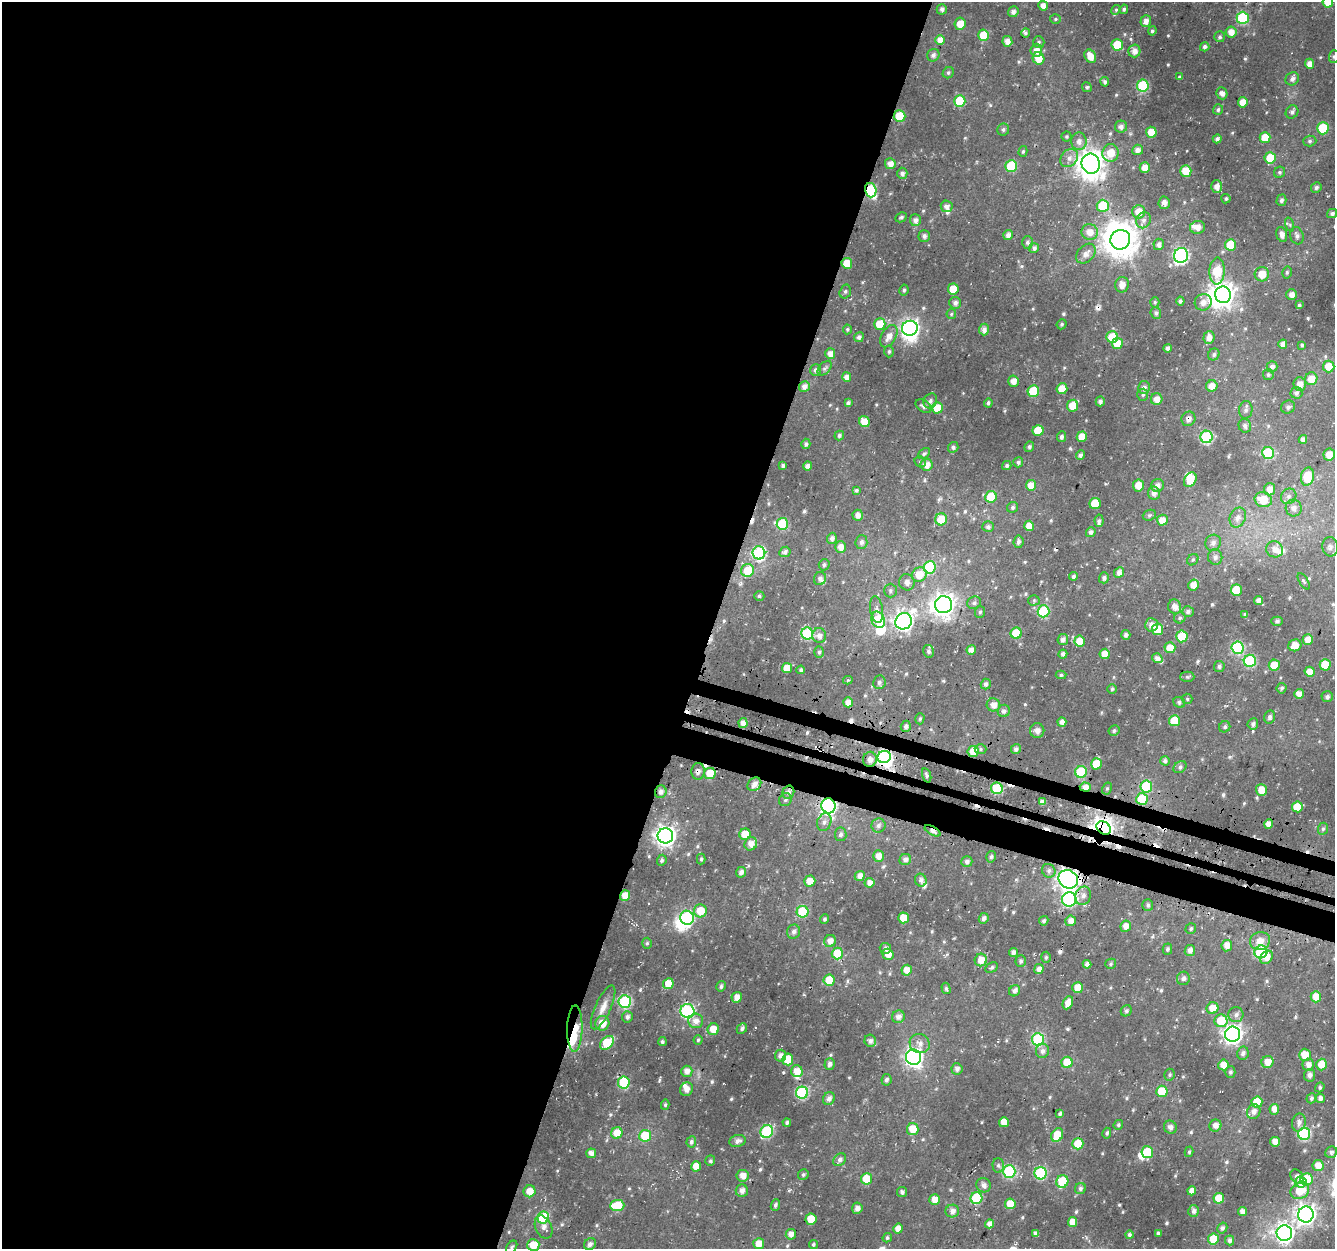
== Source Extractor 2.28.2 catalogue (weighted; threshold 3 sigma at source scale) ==
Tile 5 of 4 x 4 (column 1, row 2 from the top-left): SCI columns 32-1364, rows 2818-4064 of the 5386 x 5586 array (HDU 1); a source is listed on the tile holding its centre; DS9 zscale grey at full resolution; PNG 1337 x 1251 px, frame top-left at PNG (2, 2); each listed source drawn as its Kron ellipse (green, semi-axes under 4 px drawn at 4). Shown black and unused: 56% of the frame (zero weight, under 3 of 4 exposures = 4% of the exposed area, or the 3 px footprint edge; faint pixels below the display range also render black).
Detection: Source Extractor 2.28.2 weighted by HDU 2 'WHT'; one run over the whole footprint, this tile lists its part. Background 0.0308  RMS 0.0048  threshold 0.0217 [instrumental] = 3 sigma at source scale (4.5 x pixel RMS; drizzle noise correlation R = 1.50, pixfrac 1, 0.0396/0.0396 arcsec/px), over >= 5 px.
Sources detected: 620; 7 inside a brighter object's white glare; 14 cosmic-ray / hot-pixel residue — neither listed nor drawn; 15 inside a brighter listed object's ellipse — not listed separately; of the other 584, all 500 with FLUX_AUTO >= 0.779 (the completeness limit of this list) listed and drawn (84 fainter detections not listed), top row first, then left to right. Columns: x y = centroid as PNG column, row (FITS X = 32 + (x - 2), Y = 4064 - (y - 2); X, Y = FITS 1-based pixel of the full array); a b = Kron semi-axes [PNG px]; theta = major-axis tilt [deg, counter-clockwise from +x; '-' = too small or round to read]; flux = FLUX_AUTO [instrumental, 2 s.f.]
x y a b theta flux
1328 2 5 5 - 8.7
1043 6 5 5 - 3.4
942 9 5 5 - 1.4
1124 9 5 4 - 1.1
1116 10 5 4 - 0.79
1013 12 5 5 - 1.9
1243 18 6 6 - 40
1055 19 5 4 - 0.78
1146 21 6 5 - 3.1
960 24 6 5 - 6.2
1152 31 4 4 - 1
1231 32 5 5 - 4.2
1025 33 4 4 - 0.82
983 35 5 5 - 13
1220 37 5 5 - 1.1
940 40 5 5 - 4
1007 41 5 5 - 3.5
1039 42 6 5 - 1
1117 45 6 5 - 18
1205 47 4 4 - 1.5
1036 50 6 6 - 4.4
1134 51 6 6 - 3.3
933 55 6 6 - 1.7
1090 56 7 5 -60 5.5
1334 57 6 5 - 1
1038 58 6 5 - 7
1310 64 5 4 - 4.2
948 73 6 5 - 0.98
1179 77 4 4 - 0.87
1292 79 7 6 - 2.1
1105 82 4 4 - 1.4
1143 86 6 6 - 43
1087 87 5 4 - 0.84
1222 93 6 5 - 2.3
960 101 6 5 - 17
1243 102 5 5 - 6.2
1218 110 5 5 - 1.3
1292 112 7 6 - 1.5
899 116 6 6 - 19
1121 127 6 6 - 2.1
1323 128 6 6 - 26
1003 129 6 6 - 1.1
1151 132 5 5 - 7.2
1066 136 5 5 - 0.83
1265 137 5 5 - 8
1217 139 4 4 - 1.6
1079 141 9 7 90 2.9
1310 141 6 5 - 1
1138 150 5 5 - 2.7
1023 151 5 4 - 0.8
1111 153 9 8 - 8.1
1069 158 10 8 48 2.9
1270 158 5 5 - 13
890 164 5 5 - 3.6
1091 164 10 9 - 590
1011 166 6 6 - 26
1145 168 5 5 - 4.8
1186 171 5 5 - 11
1280 172 6 5 - 0.97
902 173 5 5 - 1.8
1216 186 6 5 - 3.2
1316 187 5 5 - 1.2
871 190 7 5 -74 42
1226 199 5 4 - 0.89
1281 200 5 5 - 1.6
1164 203 6 5 - 2.5
947 206 6 5 - 2.4
1103 206 6 6 - 21
1139 212 7 6 - 6.7
1332 213 5 4 - 1.3
901 217 6 4 28 0.87
915 220 6 5 - 2.4
1143 220 8 7 - 2.4
1290 225 7 4 -72 0.88
1197 227 8 6 10 3.4
1090 232 8 8 - 5.1
1282 234 8 5 -73 2.9
1008 235 5 4 - 2.4
924 236 5 5 - 1.5
1297 236 9 6 -72 2
1120 240 10 9 - 920
1028 242 6 5 - 1.5
1159 244 6 5 - 2.1
1230 245 5 5 - 14
1034 248 5 5 - 1.9
1086 254 11 8 46 3.4
1181 255 7 7 - 110
847 263 5 5 - 9.7
1217 271 13 7 87 23
1287 272 6 4 77 0.89
1262 274 7 7 - 7.6
1122 285 8 7 - 3.5
953 289 5 5 - 11
904 290 6 4 78 1.1
845 292 7 5 74 1.2
1223 295 8 8 - 460
1292 295 5 5 - 2.7
1180 301 4 4 - 1.1
1155 302 5 4 - 0.81
1203 302 9 8 - 3.1
955 303 6 6 - 1.8
1299 305 4 4 - 0.94
1156 313 6 5 - 1.2
951 314 5 4 - 0.79
880 324 6 5 - 13
1062 324 5 5 - 0.89
910 328 8 7 - 160
847 329 5 4 - 0.82
984 329 6 5 - 2.4
889 336 12 7 60 4.4
859 337 5 4 - 1.8
1112 337 6 5 - 19
1209 337 6 5 - 3.1
1117 343 5 5 - 7.7
1283 344 4 4 - 3.3
1302 345 4 3 - 0.81
1167 348 4 4 - 2
889 351 6 4 87 0.98
830 354 5 5 - 3.7
1214 354 6 5 - 1.2
1329 366 6 6 - 6.1
1272 367 6 5 - 2.2
825 368 9 5 47 1.2
816 370 6 5 - 1.2
1268 375 5 5 - 1.2
847 377 4 4 - 3.5
1311 379 6 6 - 5.9
1013 381 5 5 - 3.1
1300 384 7 6 - 4.1
804 386 5 5 - 2.5
1212 386 6 5 - 4.7
1144 387 6 5 - 2.2
1062 389 5 5 - 8.6
1033 391 6 6 - 22
1296 393 6 6 - 1.5
1143 395 6 5 - 1
1157 399 6 5 - 4.1
930 401 8 6 60 1.8
1100 401 5 4 - 1.6
848 403 4 4 - 1.4
988 403 4 4 - 1.2
923 406 9 5 -33 1.7
1072 406 6 5 - 8.2
1288 407 7 6 - 1.5
937 408 5 5 - 12
1246 410 9 6 84 1.8
1188 419 7 6 - 2.3
864 422 6 5 - 6.1
1245 426 7 6 - 1.6
1038 430 5 5 - 14
839 435 5 4 - 1.3
1061 437 5 4 - 1.5
1082 437 5 5 - 6.1
1207 437 6 6 - 50
1303 439 4 4 - 2.6
806 444 5 4 - 1.4
953 447 5 5 - 1.3
1029 447 5 4 - 1.1
1268 453 6 6 - 30
924 454 7 4 37 1
1080 455 5 4 - 1.7
1329 455 6 5 - 5.1
920 462 6 5 - 0.83
1018 462 5 5 - 1.3
926 465 6 5 - 4.8
1007 465 5 4 - 1.2
783 466 4 3 - 1.4
808 466 4 4 - 2.2
1307 476 9 6 80 16
1190 480 8 5 59 9.9
1031 485 5 5 - 5.7
1138 485 6 5 - 6.5
1157 485 7 6 - 2.7
1270 489 6 5 - 4.3
856 490 4 4 - 1.3
1154 493 6 6 - 2.8
1289 496 8 7 - 2
991 497 6 5 - 13
1263 500 9 7 -16 11
1095 503 5 5 - 12
1013 507 6 5 - 1.2
1294 508 8 8 - 3.1
858 515 5 5 - 2.9
1149 515 7 5 21 0.94
1238 518 10 7 67 3
941 519 6 6 - 9.6
1162 520 5 5 - 4.7
1099 521 6 4 -85 1.1
782 524 6 5 - 30
1029 526 5 5 - 6.1
988 527 5 5 - 1.7
1091 532 5 4 - 1.9
832 538 5 5 - 2.2
861 542 7 6 - 1.7
1018 542 6 5 - 1.3
1213 543 8 7 - 2.3
840 547 6 5 - 4.2
1330 547 10 8 -80 2.5
1275 549 8 8 - 3.3
785 552 6 5 - 1.6
759 553 6 6 - 74
1215 557 7 7 - 1.9
1193 560 6 5 - 0.89
824 565 6 5 - 1.1
930 567 6 6 - 32
747 570 6 6 - 13
1119 573 5 5 - 2.7
919 574 8 7 - 8.3
1073 576 4 4 - 1.3
1104 578 5 5 - 1.3
820 579 7 6 - 1.7
1304 581 9 4 -60 0.8
907 582 8 7 - 2.4
1194 585 5 5 - 5.4
1236 590 6 5 - 16
890 591 7 6 - 1.2
759 596 5 4 - 0.9
1034 600 5 5 - 0.83
1259 600 4 4 - 3.1
974 603 7 6 - 1.4
943 605 8 8 - 370
1175 607 7 6 - 3.5
877 610 13 6 -80 2.7
1043 611 6 6 - 39
1188 611 6 5 - 1.5
980 612 6 5 - 0.92
1245 614 4 4 - 1.2
1180 618 5 5 - 1
878 620 8 6 -66 19
904 621 8 8 - 220
1277 621 5 4 - 1.2
1151 625 6 6 - 3.4
1158 629 6 5 - 11
807 633 6 6 - 40
1016 633 5 5 - 19
819 635 7 7 - 2.7
1126 635 5 4 - 1.8
1182 636 6 5 - 17
1063 640 5 5 - 2.2
1308 640 5 5 - 4.8
1080 641 5 5 - 9.4
1295 645 6 5 - 4.9
1170 648 5 5 - 7
1237 648 6 6 - 50
971 650 5 4 - 3.5
929 651 6 5 - 1.2
819 652 5 5 - 0.96
1063 654 4 4 - 1.5
1105 654 5 5 - 5.4
1157 658 5 5 - 2.6
1250 661 6 6 - 46
1274 665 5 5 - 8.5
1325 665 5 5 - 12
1219 666 5 5 - 1.2
787 668 5 5 - 7.8
801 670 4 3 - 1.2
1310 672 5 5 - 4.9
1061 675 5 4 - 0.87
1187 677 7 5 0 0.88
848 680 5 4 - 0.86
879 682 7 6 - 1.4
986 684 5 5 - 1.7
1282 688 5 5 - 1
1112 689 5 5 - 0.82
1299 694 5 5 - 3.8
1327 697 5 5 - 1.4
1187 699 5 5 - 0.8
848 702 5 5 - 4.3
1179 702 6 5 - 1.1
993 705 7 6 - 3.6
1004 711 6 6 - 1.8
1270 717 7 5 78 1.3
920 719 6 4 73 0.85
1174 721 5 5 - 12
1062 722 5 4 - 2.8
743 723 5 4 - 3.4
1253 724 5 5 - 1.4
906 726 5 5 - 1.8
1225 727 6 5 - 1.1
1037 731 7 7 - 2.3
1114 731 6 5 - 1.1
981 749 6 5 - 0.87
1016 749 5 4 - 1.7
973 751 5 5 - 8.2
884 757 7 6 - 69
870 759 7 7 - 3.1
1165 761 5 4 - 1.5
1096 764 5 5 - 12
1180 767 7 5 39 1.4
698 771 8 6 87 2.1
1081 772 6 6 - 31
710 774 6 5 - 12
927 775 7 4 -72 1
754 784 7 6 - 3.4
1146 786 6 6 - 26
1085 787 5 4 - 4.1
997 788 6 6 - 32
1107 788 6 4 63 0.81
1261 790 6 5 - 5.1
661 792 6 5 - 2.2
788 792 7 6 - 1.9
1142 799 6 6 - 21
785 800 7 6 - 1.2
1042 802 4 4 - 2.4
828 806 7 7 - 110
1297 807 5 5 - 11
824 822 9 7 70 2.3
1269 824 5 4 - 4
878 825 7 7 - 1.8
1104 828 8 6 -38 330
1323 829 6 5 - 0.9
932 831 9 4 -30 2.9
745 834 6 5 - 11
841 834 7 6 - 1.5
665 836 8 7 - 310
751 844 7 6 - 3.7
878 856 6 5 - 4
991 857 6 4 73 1
701 859 5 4 - 0.86
662 860 6 4 67 1.1
905 860 6 5 - 2.2
967 861 5 5 - 1.9
1049 871 7 6 - 1.7
741 872 5 5 - 2.1
860 876 5 4 - 3.2
1068 879 10 9 - 300
921 880 6 5 - 2
810 881 6 5 - 5
870 883 5 5 - 3.2
625 896 5 5 - 7.3
1083 896 9 7 69 2.8
1069 899 7 7 - 75
1148 905 6 5 - 1.3
700 911 6 6 - 9
803 912 6 6 - 28
687 918 7 6 - 57
903 918 5 5 - 11
984 918 5 5 - 2.1
824 919 5 4 - 0.93
1044 921 5 4 - 0.98
1070 921 5 5 - 3.1
1126 926 5 5 - 3.8
1191 929 5 5 - 0.97
794 932 7 6 - 1.8
830 941 6 5 - 3.7
1260 941 10 9 - 6.1
647 943 5 4 - 0.82
1227 946 6 5 - 4.1
885 948 6 5 - 1.7
1167 949 6 4 74 1.2
1190 951 5 5 - 2.4
1013 952 4 4 - 2.3
1261 952 6 6 - 39
837 953 6 5 - 12
888 954 5 5 - 5.2
1046 957 5 4 - 0.9
1267 957 7 5 49 4.6
981 960 6 6 - 5.7
1021 961 6 5 - 1.2
1087 964 4 4 - 2
1111 964 5 5 - 0.86
991 968 7 5 31 1
1039 969 5 4 - 2.7
907 970 5 5 - 4.7
1183 978 7 6 - 1.9
829 980 5 5 - 11
668 984 5 5 - 9.2
721 986 5 4 - 1.3
946 988 6 4 -73 0.96
1078 988 5 5 - 8.6
1015 991 6 5 - 2.2
737 997 5 5 - 3.7
1316 997 5 5 - 7.3
625 1002 6 6 - 55
1068 1003 7 5 63 5.3
603 1007 24 8 66 5.3
1212 1008 6 5 - 7
687 1011 7 7 - 77
1126 1011 6 5 - 1.1
1236 1015 7 7 - 2
627 1017 5 5 - 1.4
898 1017 6 6 - 2.8
696 1021 7 7 - 3.7
1221 1021 6 6 - 14
602 1023 7 7 - 7.4
742 1028 6 4 44 1.3
575 1029 23 7 89 24
713 1029 6 5 - 7
1232 1034 7 7 - 230
1038 1039 6 6 - 44
698 1040 5 4 - 0.89
662 1041 4 4 - 1.2
870 1041 6 5 - 1.8
607 1043 8 5 44 20
920 1043 10 9 - 3.2
1042 1051 7 6 - 2.2
1243 1053 7 5 77 1.6
1305 1055 6 6 - 7.4
781 1056 6 5 - 2.3
914 1057 8 7 - 190
788 1059 6 5 - 13
1067 1062 5 5 - 11
1267 1062 6 6 - 4.8
830 1064 6 5 - 1.7
1223 1065 5 5 - 5
1308 1065 6 5 - 3
1322 1065 6 5 - 7.9
957 1069 5 5 - 2
687 1071 5 5 - 3.5
797 1071 6 5 - 6.1
1230 1072 5 5 - 0.99
1170 1075 6 5 - 0.9
1310 1075 6 5 - 2.4
886 1080 6 5 - 1.4
624 1082 6 6 - 26
1320 1087 5 4 - 0.83
686 1089 7 6 - 2.7
1162 1091 5 5 - 13
802 1093 6 6 - 60
1311 1098 5 4 - 1.2
1320 1098 4 4 - 2.2
829 1099 6 6 - 2.2
1257 1102 5 5 - 11
665 1105 5 4 - 0.83
1274 1109 5 5 - 3.7
1254 1112 7 6 - 3
1060 1114 4 3 - 1.3
1004 1122 5 5 - 5.6
1299 1122 9 6 77 2.3
787 1123 4 4 - 1.1
1118 1125 5 4 - 0.85
1215 1126 6 6 - 3.1
1170 1127 6 6 - 2.1
913 1129 6 6 - 9.2
767 1131 6 6 - 53
617 1133 6 5 - 8
1107 1133 5 4 - 0.94
1304 1134 6 6 - 58
1057 1135 7 5 56 12
645 1136 6 6 - 16
737 1141 8 6 15 2.2
691 1142 5 4 - 1.4
1275 1142 5 5 - 4.1
1078 1144 5 5 - 11
1147 1152 6 6 - 20
1189 1152 5 4 - 0.83
1331 1152 6 5 - 1.5
591 1153 5 4 - 3
840 1160 7 5 46 2
710 1161 5 5 - 0.91
998 1165 7 6 - 1.3
696 1166 5 5 - 6.9
1318 1166 5 5 - 5.7
1009 1171 6 6 - 54
1041 1173 6 6 - 51
803 1175 5 5 - 1.2
743 1176 6 6 - 3.9
1297 1176 7 6 - 1.7
866 1179 5 5 - 13
1307 1179 6 6 - 16
1062 1181 6 6 - 25
1301 1182 6 5 - 3.6
984 1185 7 7 - 2.2
1080 1188 6 5 - 1.4
742 1190 6 6 - 2.4
530 1191 6 6 - 6.4
1192 1191 4 4 - 3
1300 1191 9 8 - 12
902 1192 5 5 - 1.3
976 1198 6 6 - 32
1219 1198 5 5 - 9
935 1200 5 5 - 5.4
1010 1204 5 5 - 9.3
617 1205 7 5 2 17
775 1205 6 4 67 1.4
857 1208 5 5 - 2.2
952 1211 7 6 - 2.5
1194 1211 5 5 - 2
1242 1212 4 4 - 2.9
1306 1214 8 8 - 260
543 1218 6 6 - 35
811 1219 5 5 - 12
1072 1222 5 4 - 5.4
989 1224 4 4 - 3.3
544 1227 12 8 -65 2.8
1222 1228 5 4 - 1.4
898 1229 5 4 - 4.5
1036 1233 4 4 - 1.8
1158 1233 4 3 - 1.2
1284 1233 8 7 - 210
791 1234 5 5 - 3.1
1129 1235 4 4 - 0.91
887 1238 5 4 - 0.87
1213 1239 5 5 - 11
1230 1240 5 4 - 1.6
590 1244 6 5 - 1.8
759 1244 5 5 - 6.3
813 1244 4 4 - 0.9
533 1245 6 6 - 10
512 1247 7 5 55 1.1
Overlapping masked pixels (flux is a lower limit): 19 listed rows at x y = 871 190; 847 263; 1188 419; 848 702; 973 751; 884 757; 698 771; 1085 787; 997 788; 661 792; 788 792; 1142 799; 828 806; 1104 828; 932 831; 1068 879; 625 896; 1069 899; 575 1029
Isophote crosses this tile's border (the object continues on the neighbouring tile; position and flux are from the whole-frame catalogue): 4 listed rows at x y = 1328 2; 1334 57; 533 1245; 512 1247